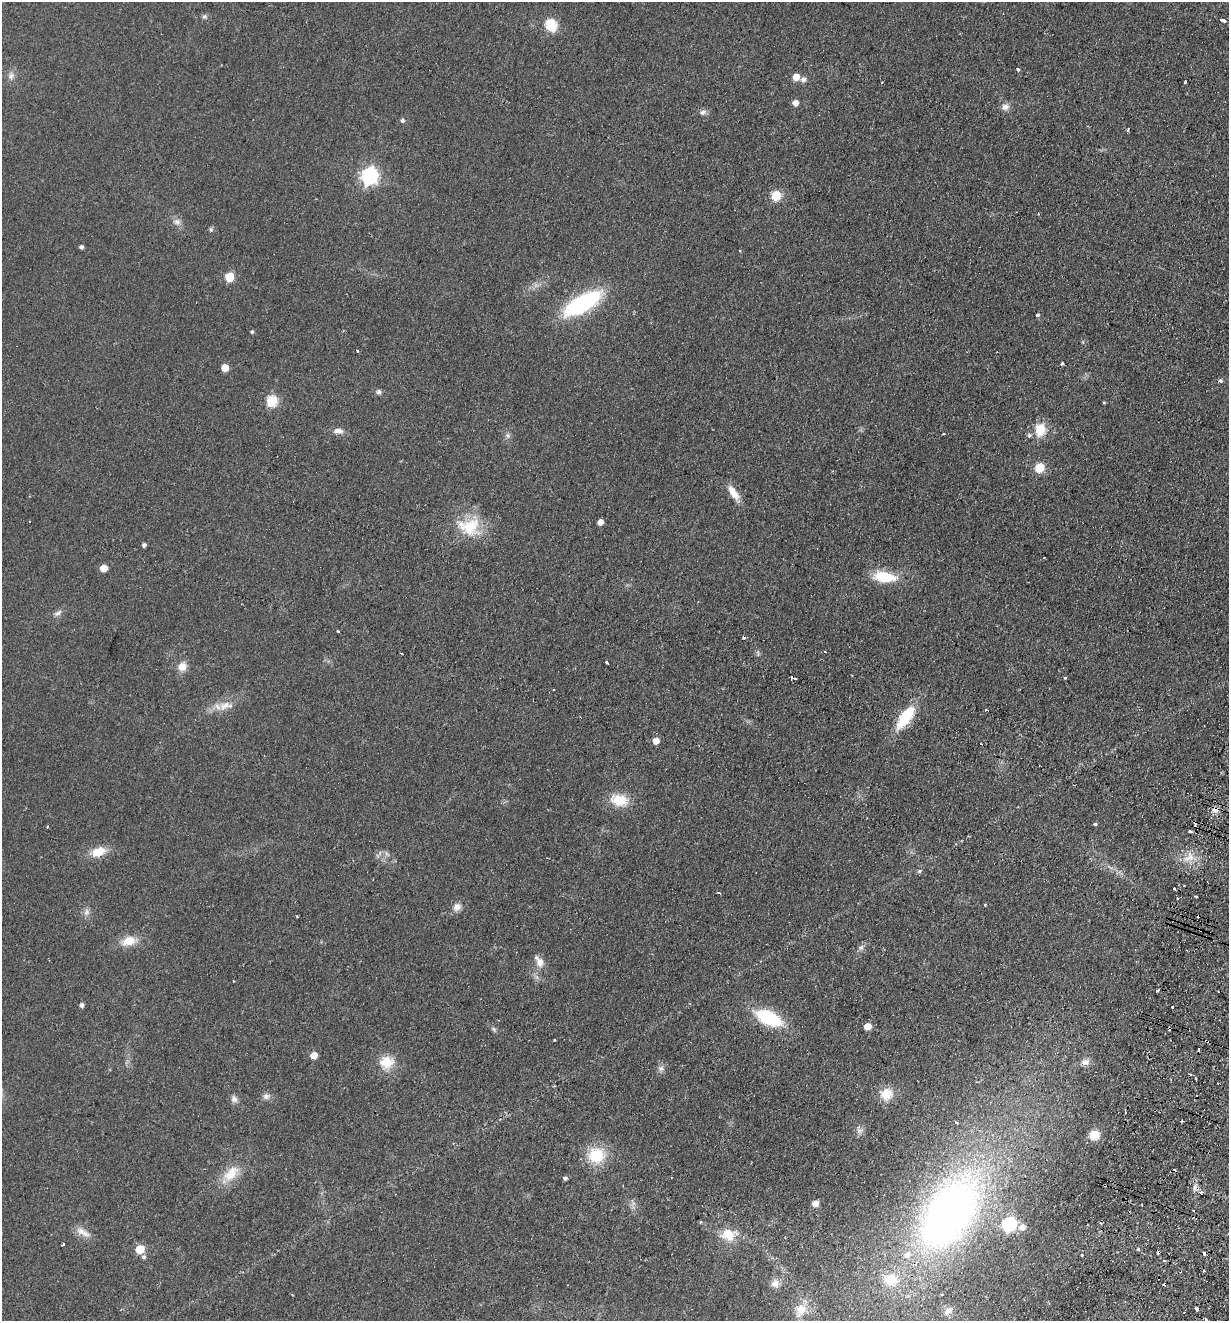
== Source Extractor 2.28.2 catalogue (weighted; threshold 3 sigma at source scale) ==
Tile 6 of 4 x 4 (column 2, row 2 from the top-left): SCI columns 1540-2766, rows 2661-3979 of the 5406 x 5319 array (HDU 1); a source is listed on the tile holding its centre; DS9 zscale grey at full resolution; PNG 1231 x 1323 px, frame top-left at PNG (2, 2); no overlay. Shown black and unused: <1% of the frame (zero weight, under 2 of 3 exposures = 3% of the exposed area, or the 3 px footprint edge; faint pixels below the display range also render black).
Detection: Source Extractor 2.28.2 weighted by HDU 2 'WHT'; one run over the whole footprint, this tile lists its part. Background 0.0953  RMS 0.011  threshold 0.0479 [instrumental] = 3 sigma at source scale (4.5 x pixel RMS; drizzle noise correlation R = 1.50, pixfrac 1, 0.05/0.05 arcsec/px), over >= 5 px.
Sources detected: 138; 1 inside a brighter object's white glare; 23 cosmic-ray / hot-pixel residue — not listed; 2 inside a brighter listed object's ellipse — not listed separately; the other 112 listed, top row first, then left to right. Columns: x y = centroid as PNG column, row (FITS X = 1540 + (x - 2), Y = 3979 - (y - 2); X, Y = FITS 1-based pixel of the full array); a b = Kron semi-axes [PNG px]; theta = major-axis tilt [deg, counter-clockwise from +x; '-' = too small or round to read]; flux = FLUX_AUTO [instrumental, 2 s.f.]
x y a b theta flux
204 16 7 5 3 2.3
1222 20 6 3 -14 7.9
551 26 15 13 -61 22
1018 69 4 3 - 1.8
11 76 11 8 68 5.1
796 77 5 5 - 18
803 79 6 6 - 4.1
1186 82 3 3 - 2.6
795 103 5 5 - 8.4
1005 107 11 8 8 5.8
703 112 10 7 27 3.5
402 120 5 5 - 2.7
1128 129 4 2 - 1.9
369 176 7 7 - 330
776 196 5 5 - 58
1038 214 4 3 - 0.81
177 221 10 7 -24 5.1
211 230 6 5 - 1.8
81 247 4 4 - 3
739 250 3 2 - 0.94
229 277 5 5 - 41
582 303 32 13 30 140
1038 315 3 3 - 2.9
252 332 5 4 - 1.5
357 351 3 2 - 1.4
1062 363 4 4 - 1.7
225 368 5 5 - 21
1220 381 6 5 - 1.8
378 392 6 6 - 2.9
271 401 6 6 - 86
1104 403 3 3 - 1
1040 430 15 12 82 21
338 431 12 6 -3 5.9
943 434 3 3 - 1.3
508 435 8 6 -54 2.7
1039 468 5 5 - 52
733 493 21 7 -57 13
30 521 3 3 - 1.6
600 522 5 4 - 8.1
469 527 32 23 -12 43
144 545 4 4 - 2.9
103 568 5 5 - 17
885 577 26 11 -8 36
58 613 12 6 33 4
338 631 3 2 - 3.6
744 638 4 4 - 1.3
401 653 3 2 - 1.3
607 662 4 3 - 3
182 667 10 9 - 10
792 677 5 3 - 3
1065 678 3 3 - 1.9
225 705 19 10 29 13
986 710 3 3 - 3.1
905 717 25 10 55 47
656 741 5 5 - 13
619 800 23 14 -14 23
1095 824 4 4 - 1.7
1195 824 7 3 -80 5.4
1190 831 3 3 - 4.3
98 852 18 10 21 17
1190 858 13 8 13 10
919 871 6 5 - 2
1175 889 3 3 - 5.6
1196 897 3 3 - 2.5
1177 898 3 3 - 1.3
457 907 11 10 - 6.5
86 912 10 7 79 4.4
128 941 17 11 20 16
861 948 8 6 55 3.5
539 962 16 9 -62 9.2
1158 990 3 3 - 3.9
82 1005 5 4 - 3.2
1173 1007 3 3 - 2.5
768 1018 24 11 -25 76
867 1026 5 5 - 17
494 1029 7 5 -67 2.1
555 1040 3 2 - 1.3
314 1055 5 5 - 14
386 1062 19 17 13 21
1085 1062 12 9 8 6.5
661 1069 9 5 19 3.1
887 1094 16 14 46 19
266 1096 10 8 15 4.5
234 1099 10 8 -66 4.6
1125 1112 3 3 - 4.3
1182 1121 3 2 - 1.1
956 1122 3 3 - 3.4
860 1130 11 5 -15 3.5
1094 1135 8 8 - 23
596 1155 20 18 10 37
231 1174 27 15 46 23
565 1178 5 4 - 2.4
1105 1185 3 2 - 1.6
1201 1192 4 4 - 3.1
815 1203 5 5 - 11
948 1215 81 49 60 610
1009 1224 7 6 - 160
1022 1227 7 6 - 7.8
81 1231 15 10 -37 9.2
728 1234 18 14 2 23
63 1244 3 2 - 1.3
140 1249 6 5 - 36
1138 1249 4 3 - 1.2
1204 1253 3 3 - 18
144 1257 5 5 - 2.4
890 1280 15 13 -10 29
775 1283 11 10 - 7.2
942 1294 3 3 - 1.3
1197 1309 4 3 - 4.8
801 1310 16 13 58 17
948 1311 15 8 44 6.7
1205 1319 3 3 - 5
Overlapping masked pixels (flux is a lower limit): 3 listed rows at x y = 1195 824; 1105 1185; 1197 1309
Isophote crosses this tile's border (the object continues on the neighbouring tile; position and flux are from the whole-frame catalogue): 1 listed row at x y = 1205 1319